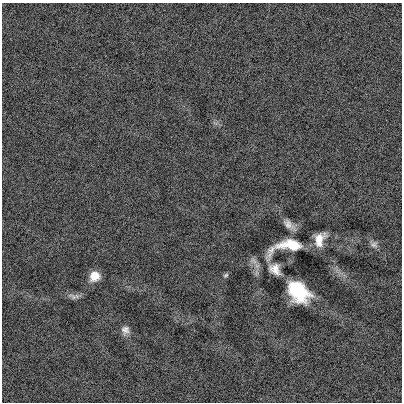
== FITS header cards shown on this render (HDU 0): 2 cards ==
NAXIS1  =                  400
NAXIS2  =                  400

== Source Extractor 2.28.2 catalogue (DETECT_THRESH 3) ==
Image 400 x 400 px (HDU 0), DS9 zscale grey, 1 PNG px = 1 image px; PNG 404 x 404 px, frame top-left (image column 1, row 400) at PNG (2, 3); no overlay
Background -0.00209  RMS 0.13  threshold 0.386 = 3 sigma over >= 5 px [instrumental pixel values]
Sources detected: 10; all 10 listed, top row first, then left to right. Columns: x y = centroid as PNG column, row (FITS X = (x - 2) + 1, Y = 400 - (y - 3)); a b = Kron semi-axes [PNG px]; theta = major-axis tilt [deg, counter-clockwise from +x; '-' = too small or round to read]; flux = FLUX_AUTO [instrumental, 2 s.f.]
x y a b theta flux
289 225 17 7 -41 65
319 239 15 10 69 120
374 244 11 9 -19 37
289 246 42 14 14 360
275 269 17 12 -45 87
226 275 7 5 32 16
95 276 11 10 - 120
298 291 20 14 -44 570
74 297 13 6 -36 34
125 330 11 10 - 52